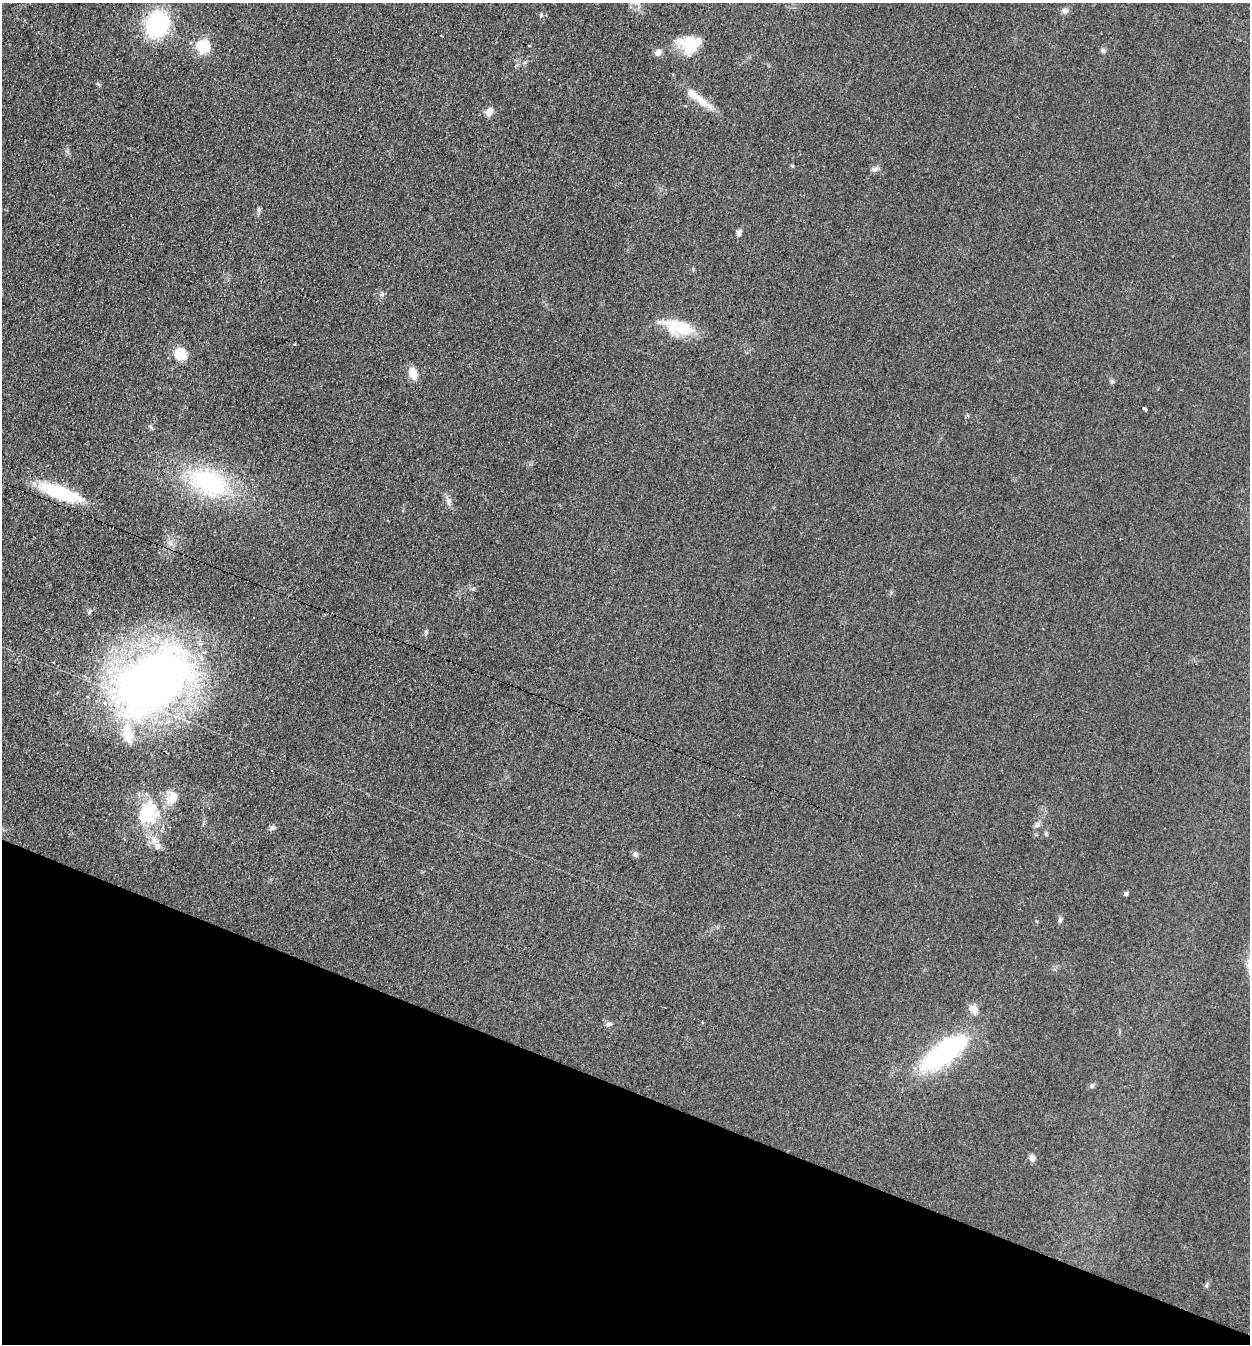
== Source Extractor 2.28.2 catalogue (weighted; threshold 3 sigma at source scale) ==
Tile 15 of 4 x 4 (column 3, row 4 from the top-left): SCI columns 2777-4024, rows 1-1342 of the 5413 x 5374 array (HDU 1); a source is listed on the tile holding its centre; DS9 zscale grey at full resolution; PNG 1252 x 1346 px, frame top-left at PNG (2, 3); no overlay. Shown black and unused: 19% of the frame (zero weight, under 2 of 3 exposures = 2% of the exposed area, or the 3 px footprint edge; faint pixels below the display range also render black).
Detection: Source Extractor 2.28.2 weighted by HDU 2 'WHT'; one run over the whole footprint, this tile lists its part. Background 0.0753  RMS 0.01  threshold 0.047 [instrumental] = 3 sigma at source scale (4.5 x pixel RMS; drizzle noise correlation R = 1.50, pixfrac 1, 0.05/0.05 arcsec/px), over >= 5 px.
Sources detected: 49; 1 inside a brighter object's white glare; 3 cosmic-ray / hot-pixel residue — not listed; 5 inside a brighter listed object's ellipse — not listed separately; the other 40 listed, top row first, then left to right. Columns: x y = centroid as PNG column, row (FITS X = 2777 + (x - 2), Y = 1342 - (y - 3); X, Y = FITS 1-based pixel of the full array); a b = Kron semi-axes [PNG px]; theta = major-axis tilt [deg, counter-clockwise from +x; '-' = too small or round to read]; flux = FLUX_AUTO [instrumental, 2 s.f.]
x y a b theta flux
1065 11 8 8 - 3.5
541 15 5 5 - 1.5
157 24 23 18 70 120
441 36 3 2 - 1.5
690 44 24 20 2 29
203 46 7 6 - 110
1103 51 7 5 -72 2.4
658 52 9 7 32 4.4
701 100 27 10 -43 16
685 106 3 3 - 2.9
489 112 11 8 57 6.9
792 165 5 3 - 1
875 169 10 6 14 3.3
259 210 5 5 - 1.9
739 233 8 5 78 3.3
381 295 8 4 30 2.1
680 329 34 18 -11 36
294 344 4 3 - 1
180 354 17 15 -58 15
413 373 13 9 -74 12
1144 409 4 3 - 12
208 482 57 34 -23 120
60 493 54 14 -19 54
449 501 11 7 -85 4.6
473 589 5 4 - 1.3
89 611 7 4 45 1.9
426 632 6 5 - 1.8
153 681 76 45 38 820
148 810 33 24 29 51
1037 825 7 6 - 2.7
272 828 7 6 - 2.3
154 840 13 8 75 8.2
635 854 7 7 - 2.9
1126 894 5 4 - 1.9
1060 920 8 5 64 2.1
974 1009 14 10 -37 6.7
609 1024 8 6 7 2.6
945 1052 50 20 37 160
1092 1086 7 6 - 2.1
1032 1158 8 7 - 3.9
Overlapping masked pixels (flux is a lower limit): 1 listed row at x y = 60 493